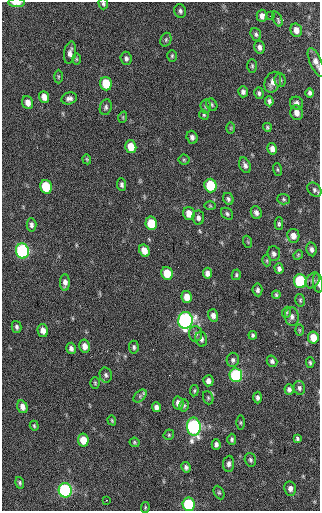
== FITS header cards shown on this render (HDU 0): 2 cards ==
NAXIS1  =                  318 / Axis length
NAXIS2  =                  509 / Axis length

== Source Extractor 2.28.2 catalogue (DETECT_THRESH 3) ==
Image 318 x 509 px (HDU 0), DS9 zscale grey, 1 PNG px = 1 image px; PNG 322 x 513 px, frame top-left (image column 1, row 509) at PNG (2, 2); each listed source drawn as its Kron ellipse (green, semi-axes under 4 px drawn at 4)
Background 41.8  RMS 7.5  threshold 22.4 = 3 sigma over >= 5 px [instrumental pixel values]
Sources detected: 128; all 128 listed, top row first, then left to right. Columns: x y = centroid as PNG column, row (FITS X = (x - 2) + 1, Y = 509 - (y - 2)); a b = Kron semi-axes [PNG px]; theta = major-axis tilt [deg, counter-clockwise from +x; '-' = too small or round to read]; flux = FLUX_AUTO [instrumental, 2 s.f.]
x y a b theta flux
16 3 8 4 0 4600
103 4 5 4 - 840
180 11 7 6 - 1100
262 16 6 5 - 2100
270 16 2 2 - 220
277 19 8 3 -68 1300
296 30 7 5 -74 3400
256 34 6 5 - 1000
166 40 7 5 72 960
259 47 6 5 - 1700
70 53 11 6 80 2400
172 56 6 4 88 720
126 58 6 5 - 1200
76 59 6 4 -89 590
316 62 15 6 -66 3000
252 66 7 5 90 870
58 77 7 4 90 620
280 80 7 5 -87 1000
273 82 11 8 66 3800
106 84 7 5 -73 14000
243 92 5 5 - 1500
259 93 6 4 -74 1100
310 93 5 4 - 1200
44 97 6 5 - 3600
69 98 8 6 14 1700
269 101 5 4 - 1200
28 103 6 5 - 3300
296 103 6 6 - 1600
212 105 7 5 -58 800
206 106 7 5 -87 810
106 107 8 6 75 1100
297 113 7 6 - 3000
204 115 5 4 - 610
123 117 6 3 73 510
267 127 4 4 - 690
231 128 6 4 89 520
192 137 6 5 - 1800
131 147 6 5 - 7800
272 149 6 4 -77 2300
87 159 5 3 - 520
184 160 5 5 - 740
245 165 8 5 -67 1700
277 169 6 3 -71 560
122 185 6 4 -82 1100
210 185 7 6 - 21000
46 187 7 6 - 18000
314 190 8 6 -46 1300
228 199 6 5 - 1200
284 199 6 5 - 910
210 206 6 4 -2 540
256 213 6 5 - 1600
189 214 7 5 -74 5400
227 214 7 5 -43 1000
198 218 7 6 - 1700
151 223 6 6 - 13000
279 224 6 4 -89 880
31 225 7 5 -87 1600
293 236 7 6 - 3200
248 242 6 3 -71 570
311 249 7 5 -80 1600
22 251 7 6 - 69000
144 251 6 5 - 4600
274 254 7 6 - 1600
298 255 5 4 - 530
267 261 5 3 - 530
279 269 5 4 - 1500
167 273 6 5 - 9400
207 273 5 4 - 2100
236 275 5 4 - 760
313 280 8 6 58 1600
300 281 7 6 - 42000
65 283 8 5 -90 2200
318 283 9 5 -80 1500
257 290 6 5 - 1300
276 295 4 3 - 700
187 297 6 5 - 4600
300 300 6 5 - 760
287 312 5 3 - 550
213 315 6 5 - 2300
292 317 9 7 -85 2100
185 320 8 7 - 120000
16 327 6 5 - 1100
299 330 6 4 -88 560
43 331 6 5 - 3000
196 334 8 6 -87 1600
253 335 4 3 - 870
313 337 6 5 - 6900
201 339 7 5 -77 1500
85 346 6 5 - 3200
134 347 6 5 - 910
71 348 5 5 - 1600
233 360 7 6 - 1200
272 361 6 5 - 1300
310 362 5 4 - 820
106 375 7 6 - 1300
236 375 7 6 - 44000
208 381 5 5 - 2100
95 383 6 4 -87 640
299 388 7 5 -76 1300
289 389 5 4 - 1500
194 391 6 3 83 660
140 396 8 5 47 1000
208 398 7 5 -70 850
258 398 6 4 -88 1300
178 403 6 5 - 2500
184 405 6 4 78 760
22 407 6 5 - 2700
156 407 5 4 - 1900
112 420 5 4 - 510
240 423 7 3 -90 640
34 426 5 3 - 650
194 427 9 7 -86 92000
169 435 6 5 - 720
297 438 4 3 - 780
232 439 5 4 - 910
83 440 6 5 - 6900
135 442 5 4 - 660
216 444 5 4 - 1600
250 460 7 5 -73 1100
229 464 8 5 84 1700
186 467 5 4 - 1200
20 483 6 4 -72 810
290 488 7 6 - 2100
65 490 7 6 - 68000
219 493 7 5 -63 790
106 500 2 2 - 910
188 504 7 6 - 27000
145 508 5 4 - 580
At the frame edge (FLAGS 8, measured only in part): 4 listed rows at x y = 16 3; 103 4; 316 62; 318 283